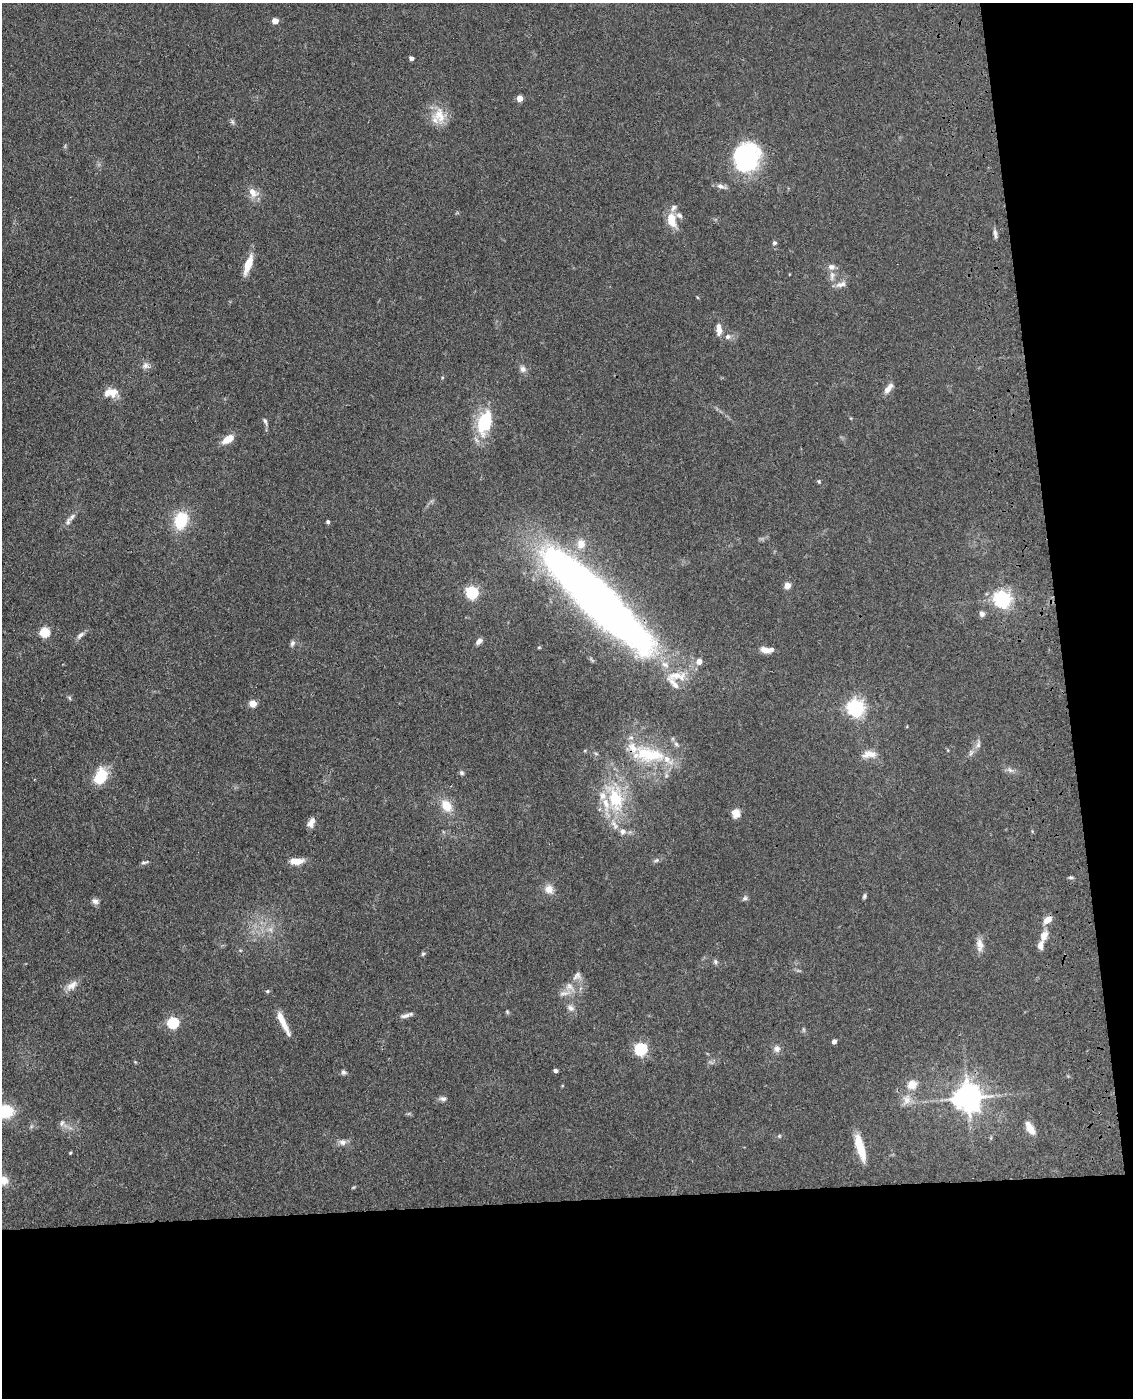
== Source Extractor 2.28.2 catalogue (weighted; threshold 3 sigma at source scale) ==
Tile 12 of 4 x 3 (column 4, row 3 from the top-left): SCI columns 3511-4641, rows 151-1546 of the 4757 x 4590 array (HDU 1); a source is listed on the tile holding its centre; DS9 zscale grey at full resolution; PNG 1135 x 1400 px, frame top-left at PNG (2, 3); no overlay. Shown black and unused: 20% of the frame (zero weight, under 3 of 4 exposures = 6% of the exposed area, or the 3 px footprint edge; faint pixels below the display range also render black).
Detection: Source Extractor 2.28.2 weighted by HDU 2 'WHT'; one run over the whole footprint, this tile lists its part. Background 0.0701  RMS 0.006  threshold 0.0271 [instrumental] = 3 sigma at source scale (4.5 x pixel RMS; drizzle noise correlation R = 1.50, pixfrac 1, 0.05/0.05 arcsec/px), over >= 5 px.
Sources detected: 109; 1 too faint to see at this stretch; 2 inside a brighter object's white glare — not listed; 15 inside a brighter listed object's ellipse — not listed separately; the other 91 listed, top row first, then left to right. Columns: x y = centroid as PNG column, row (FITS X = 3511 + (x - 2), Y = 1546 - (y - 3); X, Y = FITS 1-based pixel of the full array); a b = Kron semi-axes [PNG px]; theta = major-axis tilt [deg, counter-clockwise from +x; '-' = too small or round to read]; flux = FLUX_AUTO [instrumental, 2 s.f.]
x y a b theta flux
275 21 4 4 - 7.5
411 58 4 4 - 2.3
520 98 4 4 - 8.9
440 115 22 16 -77 11
232 122 6 6 - 1.2
746 158 29 25 77 67
721 186 14 6 -18 2.5
253 192 14 10 -55 5.7
671 220 19 11 -78 9.8
995 234 12 4 -80 1.9
774 243 5 5 - 1.1
248 264 19 7 70 12
832 276 14 6 84 3.4
841 284 16 7 19 3.3
719 329 14 6 -86 4.5
728 336 7 6 - 2
145 365 9 9 - 2.5
523 369 8 8 - 2.5
888 389 13 6 50 4.1
112 392 13 12 - 6.4
265 421 9 5 -68 1.4
487 423 39 13 86 19
227 439 12 7 33 7.4
819 481 5 4 - 0.71
181 520 22 16 71 19
68 522 12 6 66 2.2
328 522 4 4 - 1.4
581 544 11 10 - 5.9
787 585 6 6 - 4.2
472 592 5 5 - 92
1002 599 6 6 - 230
598 601 122 26 -44 540
982 614 8 6 -55 2
44 632 5 5 - 36
80 635 12 6 50 2.3
479 641 9 6 42 2.3
292 643 8 6 70 1.6
539 647 5 3 - 0.52
765 650 13 7 -9 5.1
699 661 5 5 - 5.4
253 703 5 4 - 13
856 707 6 6 - 240
978 744 10 6 73 2.1
648 754 45 19 -5 35
869 754 19 9 6 5.8
1010 770 9 5 -36 1.8
462 773 6 6 - 1.1
101 776 17 12 65 19
615 798 45 23 -74 39
446 806 15 11 -53 9.6
736 813 10 9 - 5.1
311 822 12 7 65 3.5
656 860 8 5 21 1.3
297 861 14 7 2 7.4
143 863 8 5 -1 1.1
1071 877 6 4 0 0.99
549 889 10 10 - 4.9
864 896 6 4 69 1.1
745 898 7 5 15 1.3
95 901 9 8 - 2.1
1048 920 12 7 32 4.3
1044 935 12 9 65 5.2
979 945 18 8 -84 4.3
423 954 6 5 - 0.91
715 962 7 6 - 1.3
577 976 13 9 44 3
72 985 18 9 39 4.8
569 986 13 8 -45 4.1
267 991 5 4 - 0.84
564 993 15 6 2 3.3
571 1008 10 8 -42 2.6
406 1015 15 5 14 2.4
173 1022 5 5 - 58
283 1022 33 6 -63 9.4
834 1041 4 4 - 2.9
641 1049 6 5 - 89
777 1049 9 8 - 2.7
555 1070 4 3 - 1.8
343 1072 7 6 - 1.3
912 1084 5 5 - 20
968 1098 8 8 - 820
443 1099 10 6 -1 1.8
907 1100 14 9 77 5
5 1111 20 15 0 19
62 1123 9 7 66 2
1030 1128 16 7 -59 6.4
779 1136 5 4 - 0.69
342 1142 9 8 - 2.7
860 1148 27 8 -73 14
70 1153 4 3 - 0.56
3 1180 12 10 -36 6.2
Overlapping masked pixels (flux is a lower limit): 2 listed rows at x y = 598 601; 648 754
Isophote crosses this tile's border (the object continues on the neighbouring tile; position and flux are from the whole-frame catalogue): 2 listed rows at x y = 5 1111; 3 1180